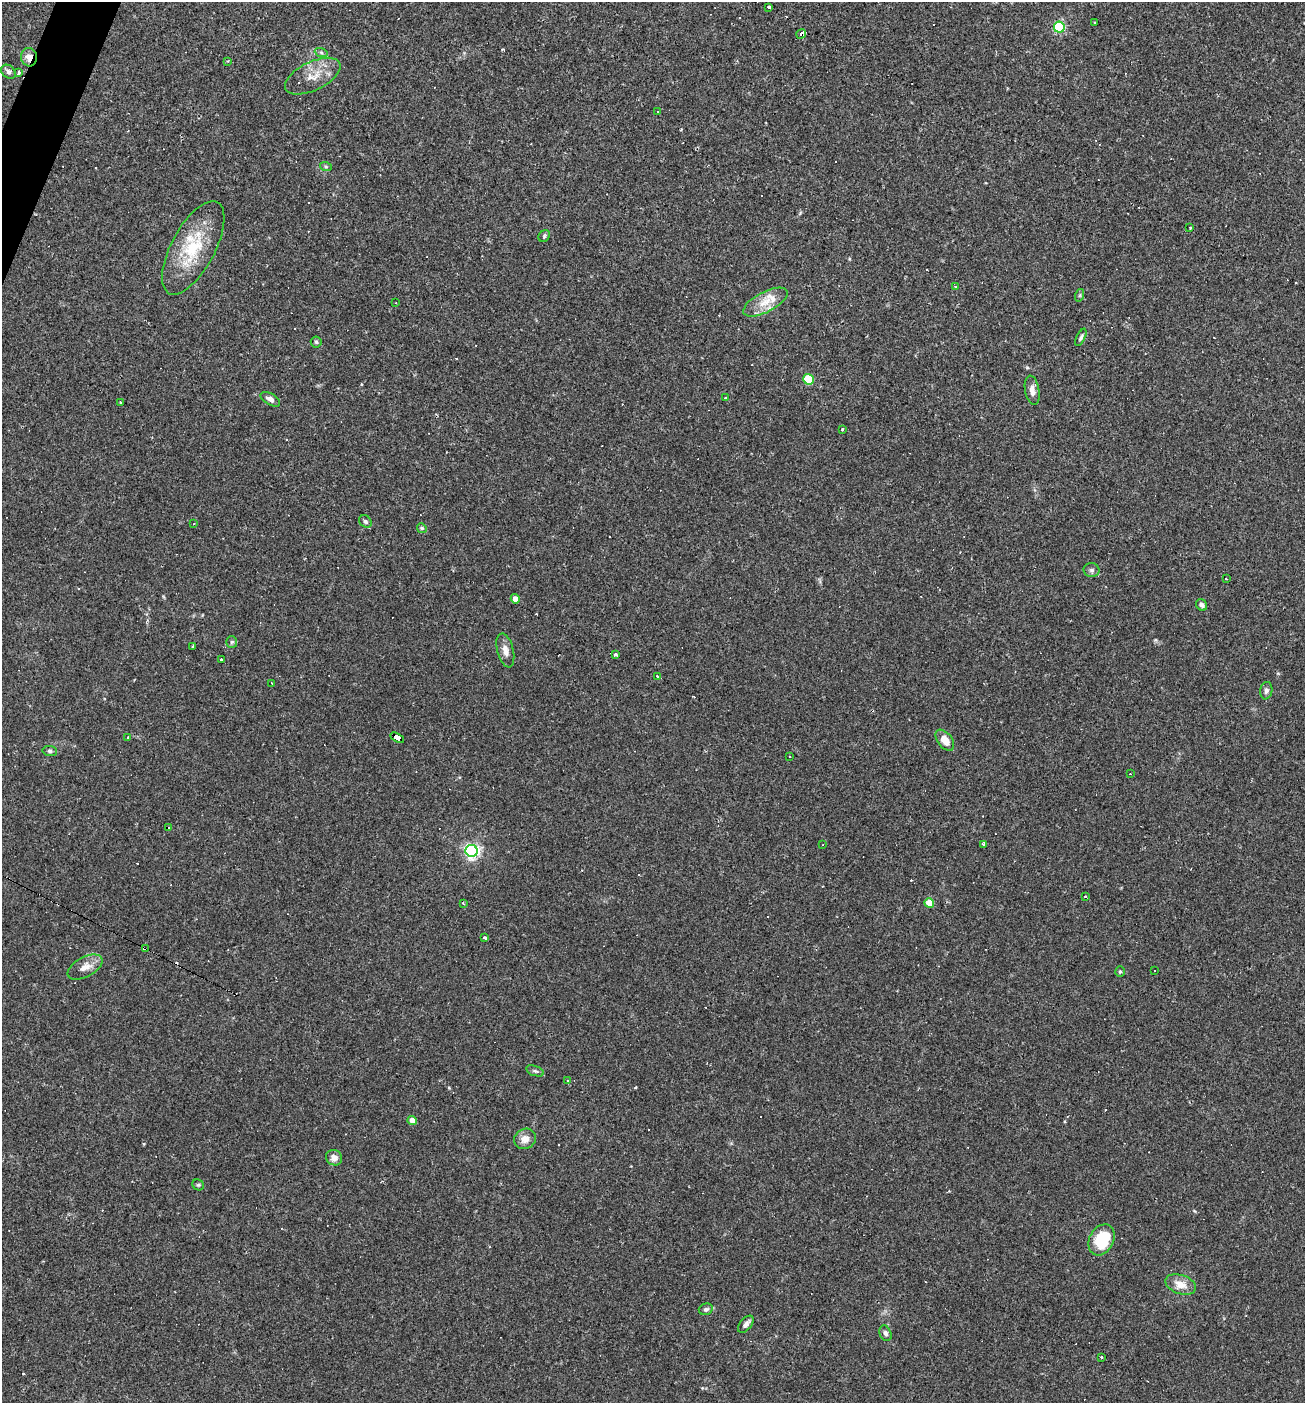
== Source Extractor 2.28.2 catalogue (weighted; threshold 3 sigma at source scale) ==
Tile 11 of 4 x 4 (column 3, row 3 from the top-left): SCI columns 2742-4044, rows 1403-2803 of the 5617 x 5606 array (HDU 1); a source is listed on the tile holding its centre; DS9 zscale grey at full resolution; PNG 1307 x 1405 px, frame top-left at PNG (2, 2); each listed source drawn as its Kron ellipse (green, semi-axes under 4 px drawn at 4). Shown black and unused: <1% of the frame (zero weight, under 2 of 3 exposures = <1% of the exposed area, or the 3 px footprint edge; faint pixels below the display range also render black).
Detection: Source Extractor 2.28.2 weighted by HDU 2 'WHT'; one run over the whole footprint, this tile lists its part. Background 0.0488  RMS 0.0049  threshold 0.0221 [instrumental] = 3 sigma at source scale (4.5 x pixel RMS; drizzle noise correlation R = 1.50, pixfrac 1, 0.05/0.05 arcsec/px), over >= 5 px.
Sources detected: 112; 37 cosmic-ray / hot-pixel residue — neither listed nor drawn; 3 inside a brighter listed object's ellipse — not listed separately; the other 72 listed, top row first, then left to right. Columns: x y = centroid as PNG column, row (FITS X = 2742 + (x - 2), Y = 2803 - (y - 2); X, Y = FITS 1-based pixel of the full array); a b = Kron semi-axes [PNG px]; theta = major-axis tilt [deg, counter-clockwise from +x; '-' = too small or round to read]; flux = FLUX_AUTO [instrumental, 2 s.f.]
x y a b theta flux
769 7 4 3 - 1.9
1095 23 3 2 - 0.5
1059 27 5 5 - 45
801 34 5 4 - 11
321 52 6 4 -20 0.81
29 57 9 8 - 4.5
227 61 4 3 - 0.48
8 72 8 6 -40 1.6
19 73 4 3 - 1.7
313 76 30 14 26 9.6
658 112 2 2 - 0.49
326 167 6 4 -19 0.68
1190 228 3 3 - 0.89
544 236 6 5 - 0.77
193 248 52 22 62 26
955 286 3 3 - 5.4
1080 295 6 4 72 0.66
765 302 24 10 27 7.5
396 303 2 2 - 0.32
1081 337 9 4 64 1
316 342 5 5 - 0.78
808 379 5 5 - 23
1032 390 15 7 -80 3.3
725 398 3 3 - 3.4
270 399 11 5 -30 2.3
121 402 3 3 - 4.3
842 429 3 3 - 0.68
365 521 7 5 -44 1.1
194 523 3 2 - 0.27
422 528 5 4 - 0.66
1092 570 8 7 - 1.4
1226 579 3 2 - 0.75
515 599 4 4 - 3.9
1202 605 6 5 - 1.7
232 642 6 5 - 0.79
192 646 4 3 - 0.93
505 650 17 8 -75 3.6
615 655 3 3 - 4.3
221 660 3 3 - 2
657 676 4 3 - 1.5
272 683 2 2 - 0.38
1266 691 9 6 80 1.3
128 737 3 3 - 2.9
397 738 7 4 -29 47
945 740 12 7 -52 5.4
50 751 7 5 -10 1.1
790 756 2 2 - 0.35
1130 774 2 2 - 0.35
169 828 3 3 - 11
983 844 3 3 - 1.8
823 845 2 2 - 0.38
472 851 6 6 - 140
1085 896 3 3 - 0.52
463 903 4 3 - 0.51
929 903 5 4 - 10
484 938 3 3 - 1.8
145 949 4 3 - 7.3
85 967 19 10 28 4.9
1154 970 3 3 - 0.59
1120 972 5 4 - 0.64
535 1071 9 5 -18 1.1
568 1080 3 3 - 1.7
412 1120 4 4 - 4.8
525 1139 11 9 29 4.1
334 1158 8 7 - 3.1
198 1185 6 5 - 0.7
1101 1240 16 12 61 19
1181 1285 16 9 -19 5.5
706 1309 7 5 15 1.3
746 1324 10 6 50 2
885 1333 8 5 -69 1.3
1101 1357 3 3 - 1.3
Overlapping masked pixels (flux is a lower limit): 5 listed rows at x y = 801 34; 29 57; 397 738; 169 828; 145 949